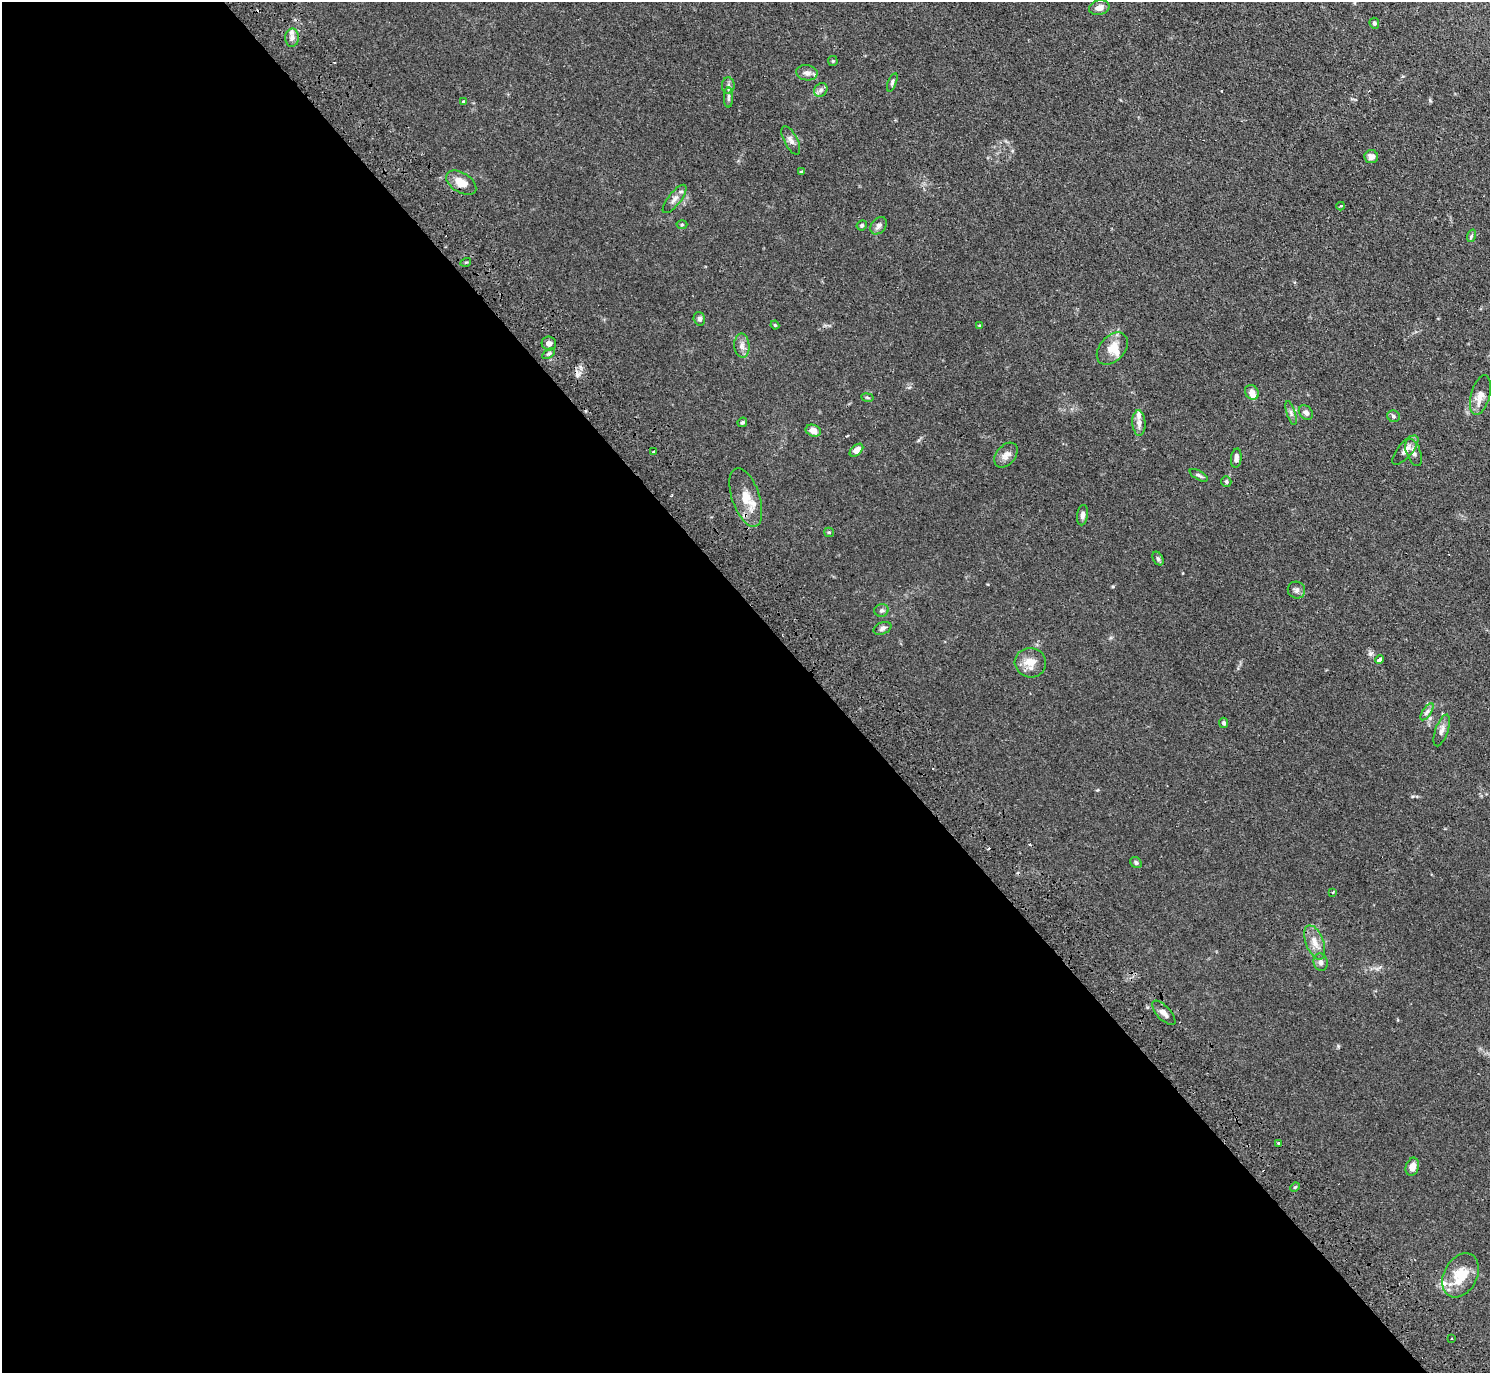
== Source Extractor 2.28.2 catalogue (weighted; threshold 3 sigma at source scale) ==
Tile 9 of 4 x 4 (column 1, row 3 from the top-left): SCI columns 48-1535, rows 1712-3082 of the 6046 x 6025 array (HDU 1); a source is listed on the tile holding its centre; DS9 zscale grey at full resolution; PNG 1492 x 1375 px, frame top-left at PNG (2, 2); each listed source drawn as its Kron ellipse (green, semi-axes under 4 px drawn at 4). Shown black and unused: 55% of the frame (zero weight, under 3 of 4 exposures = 4% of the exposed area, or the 3 px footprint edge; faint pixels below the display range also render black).
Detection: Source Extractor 2.28.2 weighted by HDU 2 'WHT'; one run over the whole footprint, this tile lists its part. Background 0.0335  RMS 0.0033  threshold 0.0147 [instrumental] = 3 sigma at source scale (4.5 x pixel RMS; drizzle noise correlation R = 1.50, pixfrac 1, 0.05/0.05 arcsec/px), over >= 5 px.
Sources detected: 75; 3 cosmic-ray / hot-pixel residue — neither listed nor drawn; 5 inside a brighter listed object's ellipse — not listed separately; the other 67 listed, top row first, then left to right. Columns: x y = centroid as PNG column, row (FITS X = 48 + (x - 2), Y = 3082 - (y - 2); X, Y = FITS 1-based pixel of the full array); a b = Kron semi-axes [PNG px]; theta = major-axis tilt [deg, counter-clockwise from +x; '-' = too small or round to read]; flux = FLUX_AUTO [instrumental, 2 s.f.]
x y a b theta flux
1099 8 10 7 14 2
1374 23 5 5 - 0.59
292 38 9 7 89 1.4
833 61 5 4 - 0.37
807 73 11 7 -9 1.4
892 82 9 4 68 0.62
728 85 8 6 90 0.91
821 90 7 6 - 0.96
728 97 10 4 90 0.83
463 102 4 3 - 0.32
791 140 16 6 -62 1.5
1371 157 7 6 - 1.6
801 171 3 3 - 0.37
461 183 17 9 -32 4.3
675 199 17 6 52 1.7
1341 206 4 3 - 0.33
682 224 5 3 - 0.34
862 225 5 4 - 0.49
878 226 10 7 48 1.2
1471 236 6 4 71 0.46
466 262 5 3 - 0.34
699 319 7 5 -73 0.89
775 325 4 4 - 0.33
979 325 3 2 - 0.53
549 344 7 7 - 1.4
742 346 12 7 -85 1.6
1112 349 18 12 47 4.8
548 354 7 4 30 0.59
1252 392 8 6 -53 2.2
1480 395 20 9 74 3
867 398 6 3 -10 0.39
1291 413 13 4 -72 0.9
1306 413 8 6 -44 1
1393 416 6 5 - 0.61
742 422 5 4 - 0.46
1139 423 13 6 -86 1.7
813 431 8 5 -21 2.5
856 450 8 5 42 2.6
1405 450 18 7 50 2.1
653 451 3 3 - 2.2
1414 452 14 7 -69 1.6
1006 455 14 9 50 2.1
1236 458 9 5 83 1.4
1199 475 10 4 -30 0.71
1226 482 5 5 - 0.53
746 497 30 14 -71 5.5
1082 515 10 5 82 1.3
829 532 5 4 - 0.39
1158 559 7 5 -62 0.65
1296 590 9 8 - 1
881 610 7 6 - 0.79
882 628 9 6 23 1.1
1379 659 5 3 - 8.2
1030 663 16 14 -14 3.9
1427 712 10 4 56 0.83
1224 723 5 4 - 0.67
1442 730 16 6 70 1.6
1136 863 6 5 - 0.63
1333 892 3 3 - 0.68
1315 942 18 8 -69 3.1
1321 962 9 7 -75 1.1
1164 1013 15 6 -47 1.7
1279 1143 3 3 - 2.5
1412 1167 9 6 73 2.4
1295 1187 5 3 - 0.33
1461 1275 23 16 62 8.5
1452 1338 3 2 - 0.5